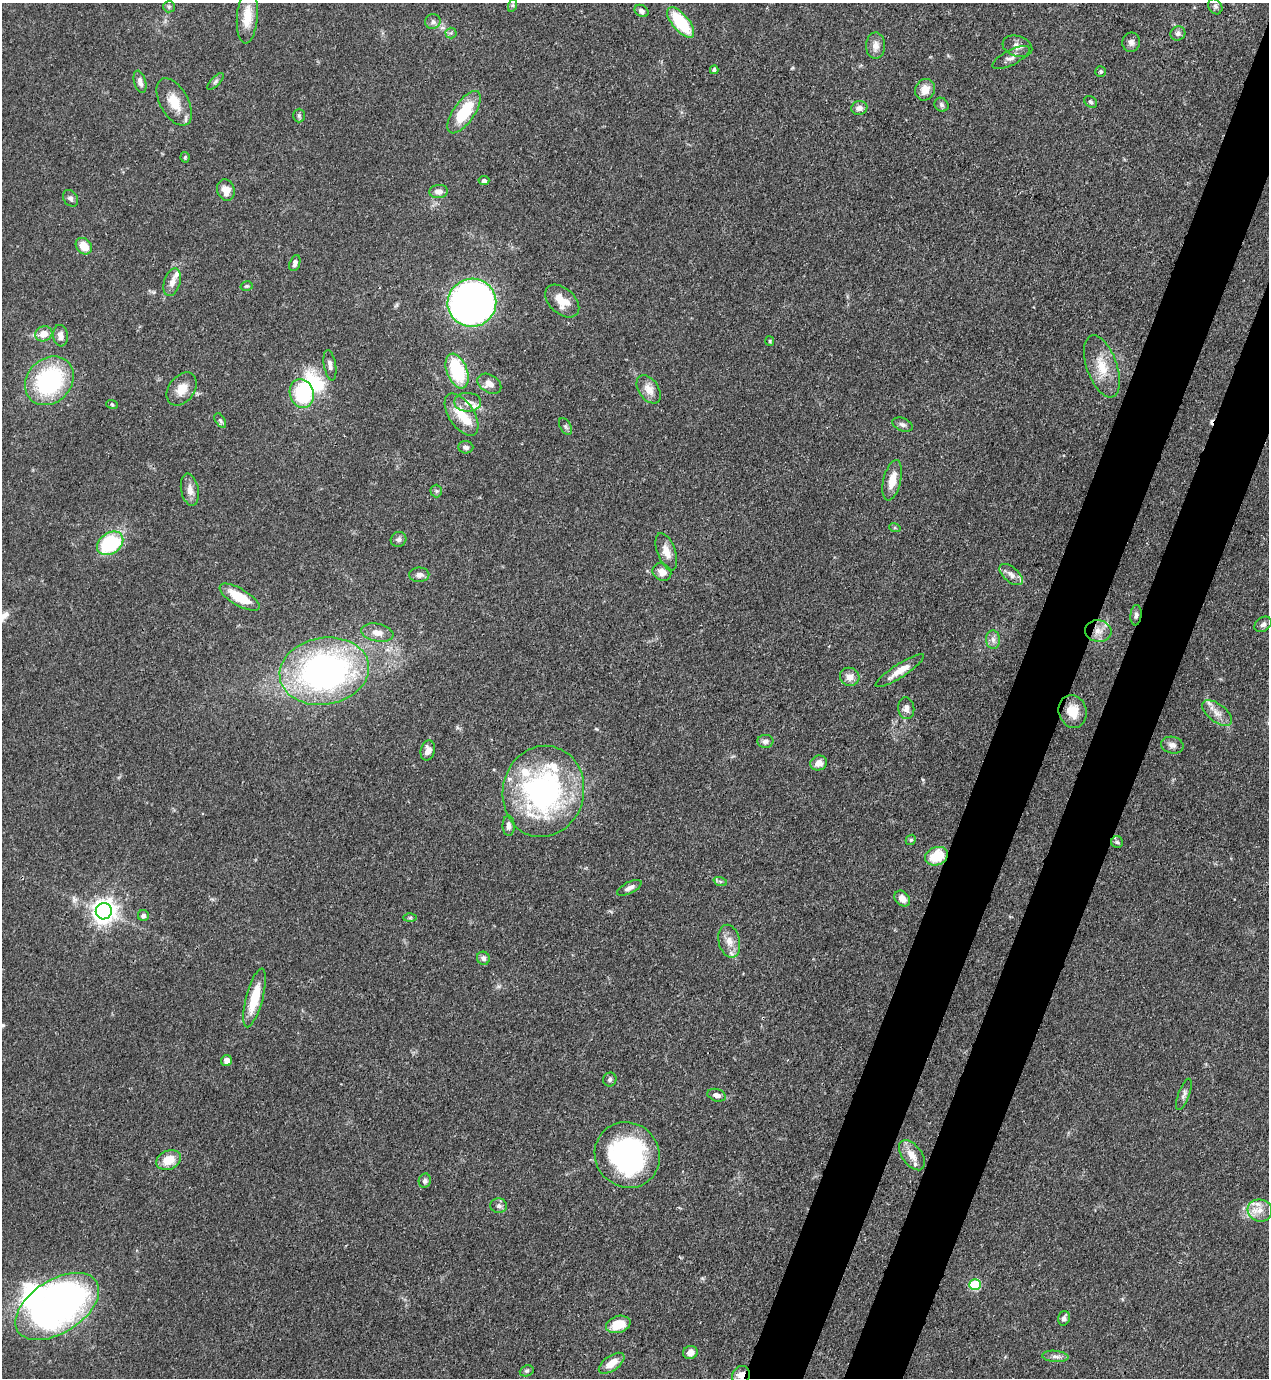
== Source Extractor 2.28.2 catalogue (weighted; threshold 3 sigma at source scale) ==
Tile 10 of 4 x 4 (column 2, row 3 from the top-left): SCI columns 1489-2755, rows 1416-2791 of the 5643 x 5582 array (HDU 1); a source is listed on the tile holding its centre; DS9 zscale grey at full resolution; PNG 1271 x 1380 px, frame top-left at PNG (2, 3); each listed source drawn as its Kron ellipse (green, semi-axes under 4 px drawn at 4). Shown black and unused: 8% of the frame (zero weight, under 3 of 4 exposures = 7% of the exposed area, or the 3 px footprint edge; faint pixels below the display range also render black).
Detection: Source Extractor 2.28.2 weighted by HDU 2 'WHT'; one run over the whole footprint, this tile lists its part. Background 0.0656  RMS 0.0035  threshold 0.0157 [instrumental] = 3 sigma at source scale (4.5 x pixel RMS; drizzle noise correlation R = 1.50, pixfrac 1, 0.05/0.05 arcsec/px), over >= 5 px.
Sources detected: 124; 2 inside a brighter object's white glare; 1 cosmic-ray / hot-pixel residue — neither listed nor drawn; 9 inside a brighter listed object's ellipse — not listed separately; the other 112 listed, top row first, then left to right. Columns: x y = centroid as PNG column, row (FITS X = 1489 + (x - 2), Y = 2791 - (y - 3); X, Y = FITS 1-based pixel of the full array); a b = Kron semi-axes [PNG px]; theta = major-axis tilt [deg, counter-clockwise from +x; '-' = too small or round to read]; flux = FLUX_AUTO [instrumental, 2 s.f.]
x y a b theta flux
513 5 7 4 72 0.6
1215 6 8 6 -59 0.96
169 7 6 5 - 0.6
641 11 7 5 -34 1.1
247 16 27 10 85 6.9
433 22 8 7 - 1.3
681 22 18 8 -50 18
451 33 5 5 - 0.62
1178 33 7 7 - 1.2
1131 42 10 9 - 1.5
876 46 13 9 90 2.8
1017 46 15 10 -18 2.5
1011 58 20 7 28 2.3
714 70 4 4 - 0.86
1101 71 5 5 - 0.59
216 81 11 4 45 0.84
140 82 11 6 -75 1.7
925 90 11 9 67 3.9
174 102 26 14 -60 7.9
1091 102 7 5 -33 0.67
941 105 7 6 - 0.9
859 108 8 7 - 1.9
464 112 25 10 55 15
299 115 7 6 - 0.74
185 157 5 4 - 0.51
484 180 5 4 - 0.99
226 190 11 8 -73 3.7
439 191 9 6 6 2.1
70 198 9 6 -56 1.2
84 246 9 7 -47 5.1
295 263 8 5 70 1.2
172 282 14 8 72 2.4
247 286 6 4 14 0.56
562 301 20 12 -42 5.9
472 303 24 24 - 180
44 334 9 7 20 3.9
60 336 11 7 -83 2.2
770 341 5 4 - 0.39
330 365 15 6 -80 1.6
1102 366 32 15 -70 8.8
457 371 18 10 -69 24
49 381 26 22 45 43
489 384 13 8 -30 2.9
182 389 18 13 53 5.2
649 389 16 10 -56 3.9
302 393 14 12 -72 24
468 402 13 9 -1 2.6
112 404 6 3 -20 0.42
461 415 24 12 -57 8.6
220 420 8 4 -59 0.81
902 424 11 6 -21 1.1
566 426 9 5 -58 0.91
466 447 7 6 - 1.1
892 480 21 8 77 5.1
190 490 16 8 -79 2.9
436 491 6 6 - 0.72
895 528 6 4 -18 0.42
398 539 8 7 - 1.2
110 543 14 10 36 31
666 552 19 9 -70 3.8
662 572 9 8 - 3.1
419 575 10 7 2 1.8
1011 575 14 7 -40 2.2
240 597 22 8 -30 11
1136 615 10 5 84 1.1
1263 624 9 7 34 1.2
1098 631 13 11 -10 3.4
377 633 16 9 -11 3.4
993 640 9 7 -87 1.7
324 671 45 33 10 120
900 671 28 6 33 4.9
850 677 10 9 - 2.7
906 708 11 8 -84 2
1073 711 16 13 -74 6.1
1217 713 17 9 -38 3.4
765 741 8 6 3 1.3
1172 745 11 8 -11 1.9
428 751 10 7 76 2.6
819 763 8 7 - 3
543 791 46 40 77 85
509 826 10 6 -88 1.7
911 840 5 4 - 0.56
1117 842 6 5 - 0.76
936 856 11 9 22 11
720 881 7 4 -19 0.64
629 888 13 5 27 1.8
902 899 9 6 -47 2.3
104 911 8 8 - 300
143 915 5 5 - 1.3
410 918 6 4 2 0.54
729 941 17 10 -77 3.9
483 958 7 6 - 1.2
254 998 30 8 75 11
227 1061 5 5 - 2.4
610 1080 7 6 - 0.92
1184 1094 16 5 69 1.4
717 1095 9 6 -17 1.8
627 1155 34 32 -48 60
912 1155 17 10 -54 4.1
169 1160 13 9 23 6.4
425 1181 7 6 - 1.1
499 1206 8 7 - 1.3
1260 1210 12 11 - 3.8
975 1285 5 5 - 22
57 1306 46 26 32 170
1064 1318 7 5 73 1.4
618 1324 12 8 16 7.5
690 1352 7 6 - 2.4
1055 1356 13 5 -5 1.6
612 1363 15 7 36 4.7
527 1371 7 5 20 0.65
741 1375 9 8 - 3.6
Overlapping masked pixels (flux is a lower limit): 3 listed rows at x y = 1136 615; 936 856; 741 1375
Isophote crosses this tile's border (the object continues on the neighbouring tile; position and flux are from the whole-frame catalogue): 1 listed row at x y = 741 1375